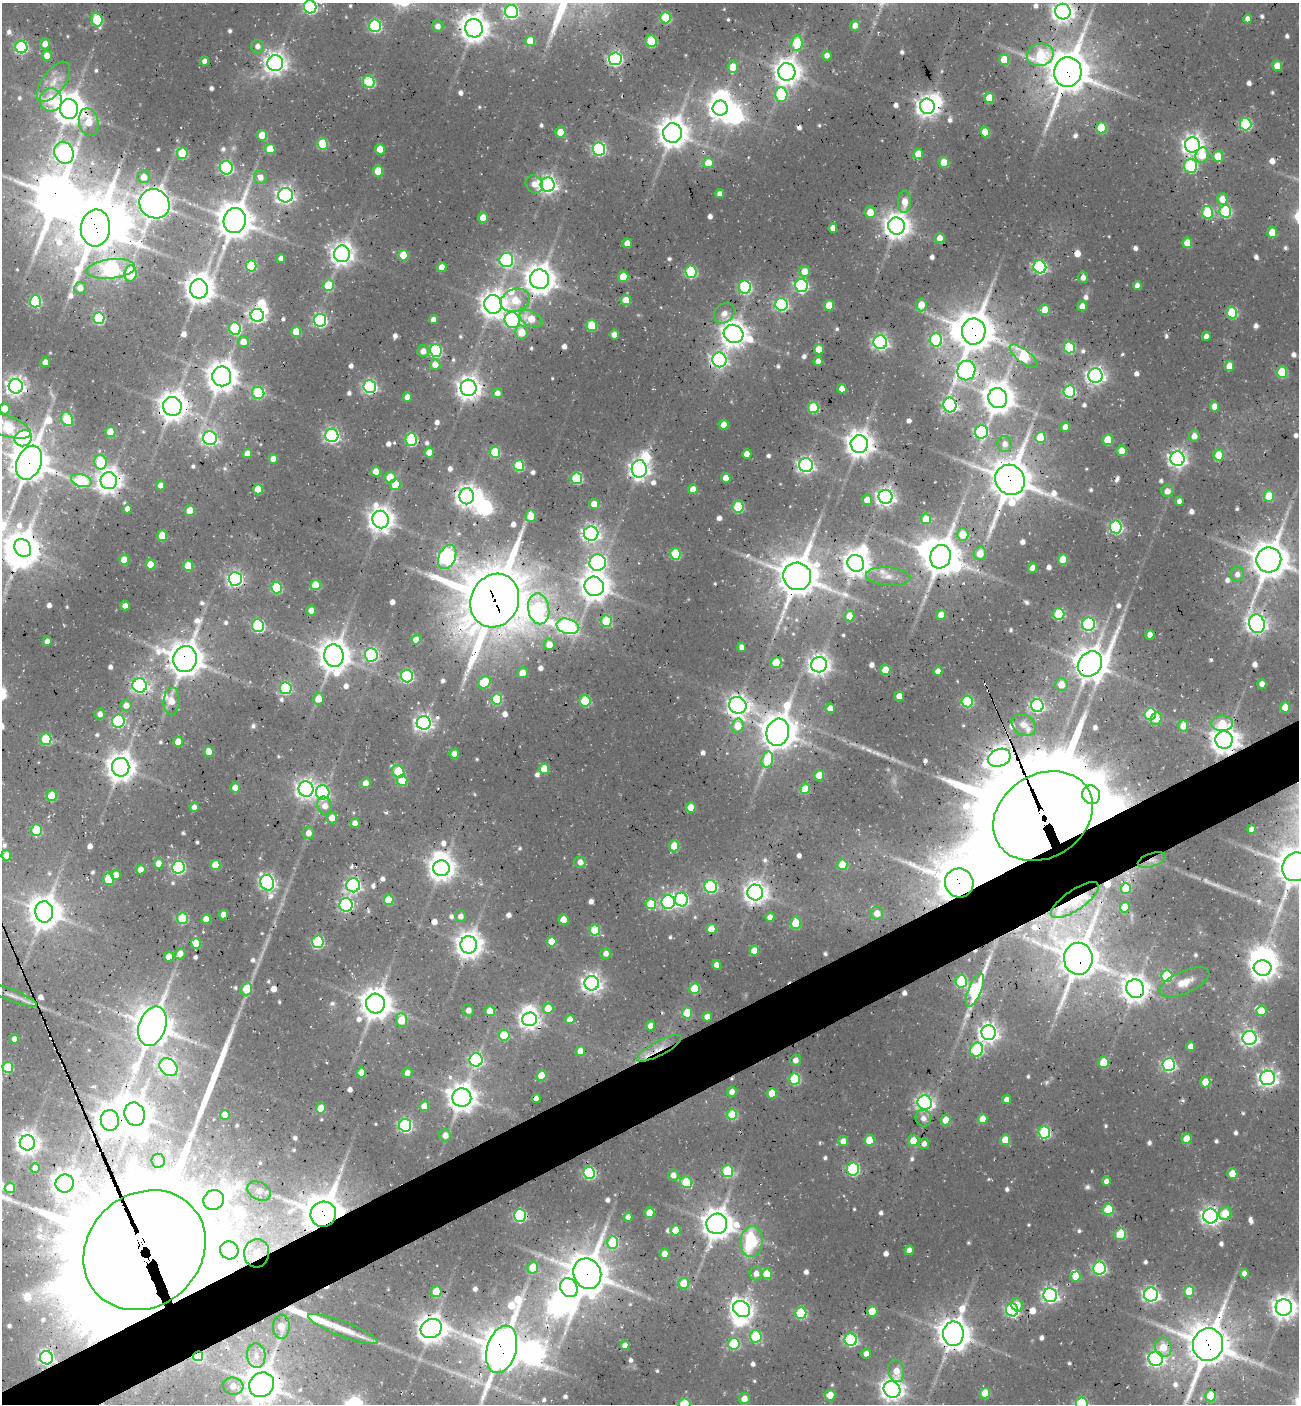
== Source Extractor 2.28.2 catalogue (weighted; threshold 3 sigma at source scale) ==
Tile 7 of 4 x 4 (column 3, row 2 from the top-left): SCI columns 2808-4104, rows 2875-4276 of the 5672 x 5741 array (HDU 1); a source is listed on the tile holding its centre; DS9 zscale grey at full resolution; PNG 1301 x 1406 px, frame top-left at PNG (2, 3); each listed source drawn as its Kron ellipse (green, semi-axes under 4 px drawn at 4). Shown black and unused: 4% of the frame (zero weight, under 3 of 4 exposures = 8% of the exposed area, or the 3 px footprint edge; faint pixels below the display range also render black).
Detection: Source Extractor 2.28.2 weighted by HDU 2 'WHT'; one run over the whole footprint, this tile lists its part. Background 0.0363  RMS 0.0049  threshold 0.0219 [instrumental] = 3 sigma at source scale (4.5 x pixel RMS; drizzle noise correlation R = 1.50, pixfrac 1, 0.0396/0.0396 arcsec/px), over >= 5 px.
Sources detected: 770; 14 too faint to see at this stretch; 23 inside a brighter object's white glare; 9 cosmic-ray / hot-pixel residue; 7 long thin detections or spike segments (spike, bleed or trail) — neither listed nor drawn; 8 inside a brighter listed object's ellipse — not listed separately; of the other 709, all 500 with FLUX_AUTO >= 3.25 (the completeness limit of this list) listed and drawn (209 fainter detections not listed), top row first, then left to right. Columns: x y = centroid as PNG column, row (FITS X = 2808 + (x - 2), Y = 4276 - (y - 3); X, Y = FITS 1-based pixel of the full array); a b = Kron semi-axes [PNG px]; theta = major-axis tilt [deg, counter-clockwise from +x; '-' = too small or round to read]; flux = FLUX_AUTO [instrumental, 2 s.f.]
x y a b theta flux
310 7 6 6 - 100
511 12 6 6 - 130
1063 12 8 7 - 400
666 18 6 5 - 37
1247 19 4 4 - 3.4
97 20 7 5 -70 39
855 25 5 5 - 4.9
375 26 6 6 - 69
438 26 6 5 - 3.4
474 28 9 9 - 760
530 41 5 5 - 15
651 41 6 5 - 29
797 43 8 5 81 34
45 44 5 5 - 4.7
258 46 6 6 - 3.4
21 47 6 6 - 81
827 55 5 5 - 3.8
1040 55 13 11 15 30
47 56 5 5 - 7.6
615 59 6 6 - 130
1004 59 5 5 - 14
205 61 4 4 - 3.5
275 63 8 8 - 430
1277 66 5 5 - 8.8
733 67 6 5 - 11
787 72 9 8 - 660
1068 72 15 13 78 1800
53 82 23 11 53 9.1
369 82 6 5 - 52
781 95 7 6 - 49
989 98 5 5 - 14
51 100 11 11 - 23
927 106 8 7 - 420
720 108 7 7 - 410
69 109 10 9 - 900
89 122 14 9 -78 14
1246 124 6 6 - 62
1101 128 5 5 - 27
560 132 5 5 - 9.9
985 132 5 5 - 15
672 133 9 9 - 840
262 135 5 5 - 13
322 144 5 5 - 33
1192 145 8 7 - 360
270 149 5 5 - 16
380 149 5 5 - 9.4
599 149 6 6 - 100
64 153 11 9 -67 220
182 153 5 5 - 30
918 154 5 5 - 9.1
1202 155 8 6 72 14
1218 156 5 5 - 12
944 162 5 5 - 14
708 163 5 5 - 9.8
1191 166 7 6 - 63
226 168 7 6 - 100
378 171 5 5 - 16
144 177 6 6 - 6.3
260 177 7 6 - 4.8
534 184 9 8 - 5.6
548 185 7 7 - 270
720 194 4 4 - 4.1
286 195 7 7 - 240
1222 199 6 5 - 8.5
904 202 11 6 87 8.3
154 204 15 14 - 890
1225 211 6 6 - 57
870 212 6 5 - 11
1207 212 6 5 - 36
483 218 5 4 - 9.3
235 221 12 11 - 1300
896 226 8 8 - 660
95 228 18 14 85 2200
833 228 5 4 - 5.3
1272 232 5 5 - 12
940 238 5 5 - 7
627 243 5 4 - 5.8
1187 243 5 5 - 12
342 254 8 8 - 460
403 255 5 5 - 19
281 258 4 4 - 3.6
506 260 7 7 - 94
251 266 5 5 - 32
442 267 5 5 - 7.7
1040 267 6 6 - 110
111 269 24 9 6 170
805 271 5 5 - 7.7
691 272 6 5 - 56
130 274 8 6 83 37
623 277 5 5 - 18
1083 277 6 5 - 3.4
539 279 10 9 - 850
328 285 5 5 - 29
801 286 6 6 - 90
1137 286 4 4 - 3.6
745 287 6 6 - 74
80 288 6 6 - 4.7
199 289 10 9 - 790
515 300 15 11 18 15
626 300 5 5 - 9
35 301 6 5 - 52
493 304 9 8 - 660
781 304 6 6 - 96
829 305 5 5 - 14
921 305 6 5 - 11
1082 306 5 5 - 4.4
1045 310 5 5 - 12
724 313 11 9 44 4.8
1232 313 6 5 - 33
257 315 7 6 - 170
99 318 6 5 - 54
531 319 12 7 -26 13
320 320 6 6 - 110
433 320 4 4 - 4.7
512 320 8 7 - 110
592 325 5 5 - 23
235 328 6 6 - 51
974 331 13 12 - 1600
296 332 5 5 - 15
522 332 7 6 - 12
733 334 10 9 - 650
614 335 5 4 - 4.7
1206 336 5 4 - 4
936 340 6 6 - 61
243 342 5 5 - 6.7
880 342 7 6 - 180
1069 347 6 5 - 41
819 349 5 5 - 11
423 351 6 5 - 4.7
436 351 6 6 - 71
1024 356 17 6 -38 42
719 360 7 7 - 190
818 361 5 4 - 3.7
45 362 5 4 - 5.1
435 364 5 5 - 6.4
1229 366 5 5 - 8.6
966 370 10 9 - 180
1282 372 6 5 - 30
222 376 10 9 - 840
1095 376 7 7 - 270
16 386 7 7 - 340
370 387 6 6 - 130
469 388 8 8 - 540
842 389 5 4 - 5.6
1069 391 6 6 - 67
258 393 6 6 - 41
497 393 5 5 - 3.5
407 397 5 4 - 4.6
998 398 10 9 - 1000
950 405 7 6 - 140
172 406 9 9 - 770
1214 406 5 4 - 6.2
813 408 5 5 - 30
4 409 6 5 - 8.3
67 419 7 5 -64 38
724 425 5 4 - 7.7
7 426 25 10 -19 55
1065 427 5 4 - 5
110 432 5 5 - 16
981 432 7 6 - 69
332 435 7 6 - 160
1194 436 6 5 - 4.1
1040 437 5 5 - 21
23 438 9 7 32 130
210 438 7 7 - 160
411 440 6 5 - 64
1108 440 5 5 - 17
859 444 9 8 - 670
1005 444 8 7 - 4.2
1122 451 5 5 - 13
429 452 5 4 - 8.5
495 452 5 5 - 33
247 454 5 4 - 6
747 454 5 4 - 6.3
1219 455 5 5 - 15
273 459 5 4 - 5
1177 459 7 7 - 230
100 462 7 6 - 36
29 463 17 12 67 1500
519 465 5 5 - 38
806 465 7 7 - 210
639 469 8 7 - 330
376 472 5 5 - 8.1
390 477 6 5 - 13
577 478 6 5 - 47
726 478 5 4 - 6.2
81 480 10 6 -16 59
1010 480 15 14 - 1800
109 481 8 8 - 570
395 484 5 5 - 13
161 485 5 4 - 4.2
258 489 5 5 - 13
693 489 5 4 - 7
1167 491 6 6 - 4.4
467 496 8 7 - 440
1269 496 5 5 - 18
885 497 7 7 - 280
867 500 5 5 - 6.6
1179 501 4 4 - 3.5
594 504 5 5 - 8.3
738 507 6 5 - 40
127 509 4 4 - 4
190 511 5 5 - 10
531 516 6 5 - 11
381 519 9 8 - 630
926 519 5 5 - 15
1116 527 6 6 - 93
591 533 7 7 - 240
963 534 6 6 - 13
162 536 5 5 - 15
23 548 9 8 - 860
980 553 7 6 - 8.8
675 554 6 5 - 32
447 557 13 8 65 200
940 557 12 10 72 1300
1063 559 5 5 - 16
124 560 5 5 - 11
1269 560 12 12 - 1300
598 563 8 8 - 150
856 563 8 8 - 620
151 564 5 5 - 14
188 566 5 5 - 15
1033 568 5 4 - 5.7
1237 574 7 6 - 3.9
797 576 14 13 - 1600
888 576 22 9 -4 6.3
235 579 7 6 - 160
315 585 5 5 - 20
594 586 10 9 - 860
277 588 6 5 - 38
495 601 27 24 66 3600
125 606 5 4 - 3.8
539 609 15 10 -79 77
311 610 5 4 - 6.7
1059 614 6 6 - 34
941 615 5 5 - 11
849 616 5 5 - 11
606 621 6 5 - 33
1088 624 7 6 - 85
1257 624 9 7 -75 320
258 626 6 6 - 66
568 626 11 7 -16 150
1150 635 5 4 - 3.3
416 639 5 4 - 7
47 641 5 4 - 3.5
549 644 5 5 - 7.5
742 647 5 4 - 3.7
371 655 6 6 - 95
334 656 11 9 -81 960
185 659 13 11 78 1200
776 663 5 5 - 22
1090 664 13 11 51 1100
819 665 8 7 - 390
885 670 5 5 - 14
938 671 5 4 - 4.4
522 673 5 5 - 5.9
407 676 6 6 - 86
484 682 7 5 46 24
1061 684 6 6 - 7.5
1262 684 5 4 - 3.6
140 686 7 7 - 150
286 688 6 5 - 57
899 696 5 4 - 6.1
318 699 6 5 - 7.7
497 699 5 5 - 31
172 701 14 8 86 8.7
585 701 5 5 - 30
967 701 6 5 - 51
126 705 5 5 - 5.3
738 705 9 8 - 380
1037 706 6 6 - 110
1285 707 5 4 - 11
830 708 5 4 - 5.2
100 714 5 5 - 3.8
1150 714 6 5 - 52
1156 719 6 5 - 6.9
118 721 6 6 - 71
424 723 7 7 - 250
1222 723 11 8 3 14
1024 725 13 10 -33 4.3
738 726 7 6 - 11
1183 726 6 5 - 7.3
778 732 14 11 75 1300
46 739 5 5 - 39
1224 740 9 8 - 800
178 742 5 5 - 8.7
209 752 5 5 - 9.4
454 754 4 4 - 6.1
999 758 12 8 23 460
767 759 8 5 74 30
121 767 9 8 - 820
544 769 5 5 - 15
398 771 7 5 -47 29
819 775 5 5 - 13
402 780 5 5 - 18
366 783 5 5 - 7.3
235 788 5 4 - 5.5
306 789 7 7 - 320
805 789 5 5 - 19
323 792 7 7 - 89
1091 795 9 9 - 710
52 796 5 5 - 20
325 806 9 7 -69 6.5
194 807 5 4 - 3.5
691 807 5 5 - 11
1043 816 53 41 31 14000
332 818 5 5 - 6.7
355 823 4 4 - 4.2
1252 829 5 4 - 4.1
36 830 6 5 - 34
308 833 6 5 - 4.7
674 846 5 5 - 16
6 855 5 5 - 6.3
1152 860 14 6 19 4.3
580 862 6 6 - 4.6
158 863 5 5 - 6.3
215 865 5 5 - 14
842 865 5 5 - 17
178 867 6 6 - 99
1295 867 15 13 62 1500
441 868 8 7 - 600
141 869 5 4 - 6.6
116 875 5 5 - 4.6
108 879 6 5 - 19
267 883 8 6 -68 180
959 883 14 14 - 2000
353 885 7 7 - 160
711 887 6 6 - 82
1126 888 5 5 - 20
755 892 8 7 - 450
681 899 7 6 - 130
389 900 5 5 - 19
1075 900 28 10 34 11
668 902 7 6 - 120
651 904 5 5 - 20
346 905 7 6 - 120
1125 907 5 5 - 9.5
44 912 10 9 - 960
877 913 6 6 - 5.8
223 914 5 4 - 4.5
461 916 6 5 - 3.4
770 917 5 4 - 3.9
182 918 6 5 - 37
206 919 5 5 - 8.1
563 920 5 5 - 10
796 923 5 5 - 20
711 929 5 5 - 11
595 930 5 5 - 30
552 941 5 5 - 12
318 942 6 6 - 56
196 943 5 5 - 14
469 945 8 8 - 700
754 951 5 5 - 8.5
606 953 5 5 - 3.7
180 954 6 5 - 6.2
169 956 5 5 - 7.4
1078 959 16 14 -89 1600
717 965 5 4 - 4.8
1262 968 9 7 -3 520
1167 976 6 5 - 44
961 981 6 5 - 47
1184 982 26 11 24 11
592 983 7 7 - 330
246 989 6 5 - 20
695 989 5 5 - 26
1135 989 9 9 - 640
975 990 18 6 67 83
13 996 26 5 -22 4.9
375 1003 10 9 - 950
548 1008 5 5 - 10
468 1010 6 5 - 3.4
490 1011 5 5 - 9.4
1261 1011 5 5 - 10
687 1013 5 5 - 22
707 1017 4 4 - 6
529 1019 7 7 - 330
570 1019 5 4 - 6.9
401 1020 7 5 -84 17
152 1026 20 13 70 1500
651 1026 5 4 - 4.9
989 1033 7 7 - 340
504 1035 5 5 - 26
1249 1038 7 7 - 210
14 1039 4 4 - 3.7
1191 1046 5 4 - 4.9
659 1048 25 7 28 7.6
977 1050 7 6 - 62
580 1051 5 4 - 7.2
476 1060 7 6 - 110
796 1060 5 5 - 3.8
1104 1062 5 5 - 18
1169 1065 6 6 - 110
8 1067 5 5 - 29
168 1067 10 8 -44 150
361 1073 5 5 - 12
407 1073 5 5 - 4.4
541 1076 5 5 - 15
1268 1078 7 7 - 270
795 1079 6 5 - 46
1205 1082 5 5 - 11
732 1092 5 4 - 3.9
772 1093 5 5 - 15
462 1098 9 9 - 770
536 1099 4 4 - 3.8
1007 1100 4 4 - 3.6
925 1102 7 7 - 190
424 1106 5 5 - 8.9
321 1108 5 5 - 14
135 1114 12 10 -71 930
225 1115 5 4 - 9.4
732 1115 5 5 - 29
923 1118 9 7 -65 3.9
982 1119 5 5 - 7.8
110 1120 10 9 - 830
946 1120 5 5 - 9.9
405 1125 6 6 - 110
1044 1132 6 6 - 63
445 1135 6 5 - 4.8
1186 1139 5 5 - 11
869 1140 5 5 - 16
1005 1140 5 5 - 12
843 1141 5 5 - 4.8
913 1141 5 5 - 11
27 1143 8 7 - 490
924 1144 5 5 - 3.5
158 1161 7 6 - 4.1
35 1168 5 4 - 5.3
853 1169 6 6 - 72
727 1171 6 5 - 42
589 1173 6 6 - 78
1232 1174 5 5 - 9.4
673 1175 5 5 - 3.6
1106 1181 5 4 - 4
686 1182 6 5 - 31
65 1183 9 8 - 670
10 1188 5 5 - 10
259 1191 12 8 -28 3.8
214 1200 10 9 - 320
1108 1209 5 5 - 26
650 1213 5 5 - 12
1225 1213 7 6 - 14
323 1214 13 12 - 1600
520 1215 6 6 - 72
1210 1216 7 7 - 280
628 1217 4 4 - 3.8
717 1224 10 10 - 930
675 1230 5 5 - 12
1120 1234 6 5 - 29
612 1242 6 5 - 29
752 1242 15 11 84 38
144 1250 65 56 41 31000
229 1250 9 9 - 400
909 1250 5 4 - 4.7
257 1253 14 12 84 10
665 1254 5 5 - 4.9
533 1267 6 5 - 16
1099 1268 6 6 - 100
756 1273 7 6 - 4.7
1244 1273 5 4 - 3.7
587 1274 15 13 -63 1600
767 1274 5 5 - 15
1076 1276 5 5 - 10
684 1283 5 5 - 14
569 1288 10 8 -57 330
1189 1291 5 5 - 21
436 1292 5 5 - 15
1151 1294 7 7 - 180
1050 1295 7 7 - 190
1017 1305 7 5 -61 5.8
1284 1307 8 8 - 570
742 1309 9 7 -39 410
1012 1310 6 6 - 100
872 1311 5 5 - 16
801 1313 6 5 - 47
281 1327 12 8 88 11
431 1328 11 9 26 780
343 1329 37 7 -21 10
953 1334 12 10 -90 1000
756 1336 6 6 - 46
851 1340 6 6 - 87
734 1344 6 6 - 41
625 1345 4 4 - 4.1
1208 1345 16 15 - 1800
1163 1347 10 8 -70 11
502 1349 24 14 74 1800
866 1354 5 4 - 4.2
256 1355 12 9 -84 4.5
198 1356 5 5 - 23
46 1358 7 6 - 150
1156 1359 7 7 - 180
896 1371 11 7 -81 7.9
262 1385 13 11 40 1200
233 1386 10 8 -13 6.5
892 1389 9 8 - 470
985 1393 5 5 - 17
830 1395 5 5 - 11
1211 1396 5 5 - 23
744 1399 5 5 - 5.8
685 1404 6 6 - 49
1082 1404 6 6 - 78
Overlapping masked pixels (flux is a lower limit): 67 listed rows (the first 20) at x y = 1063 12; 1040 55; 1068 72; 69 109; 89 122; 154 204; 235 221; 896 226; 95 228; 506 260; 111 269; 539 279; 531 319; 512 320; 974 331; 998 398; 950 405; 172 406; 7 426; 29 463
Isophote crosses this tile's border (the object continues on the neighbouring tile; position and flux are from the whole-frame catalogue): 13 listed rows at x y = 310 7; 511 12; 1063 12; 4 409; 7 426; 29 463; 1269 560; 1295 867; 13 996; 1284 1307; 262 1385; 685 1404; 1082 1404